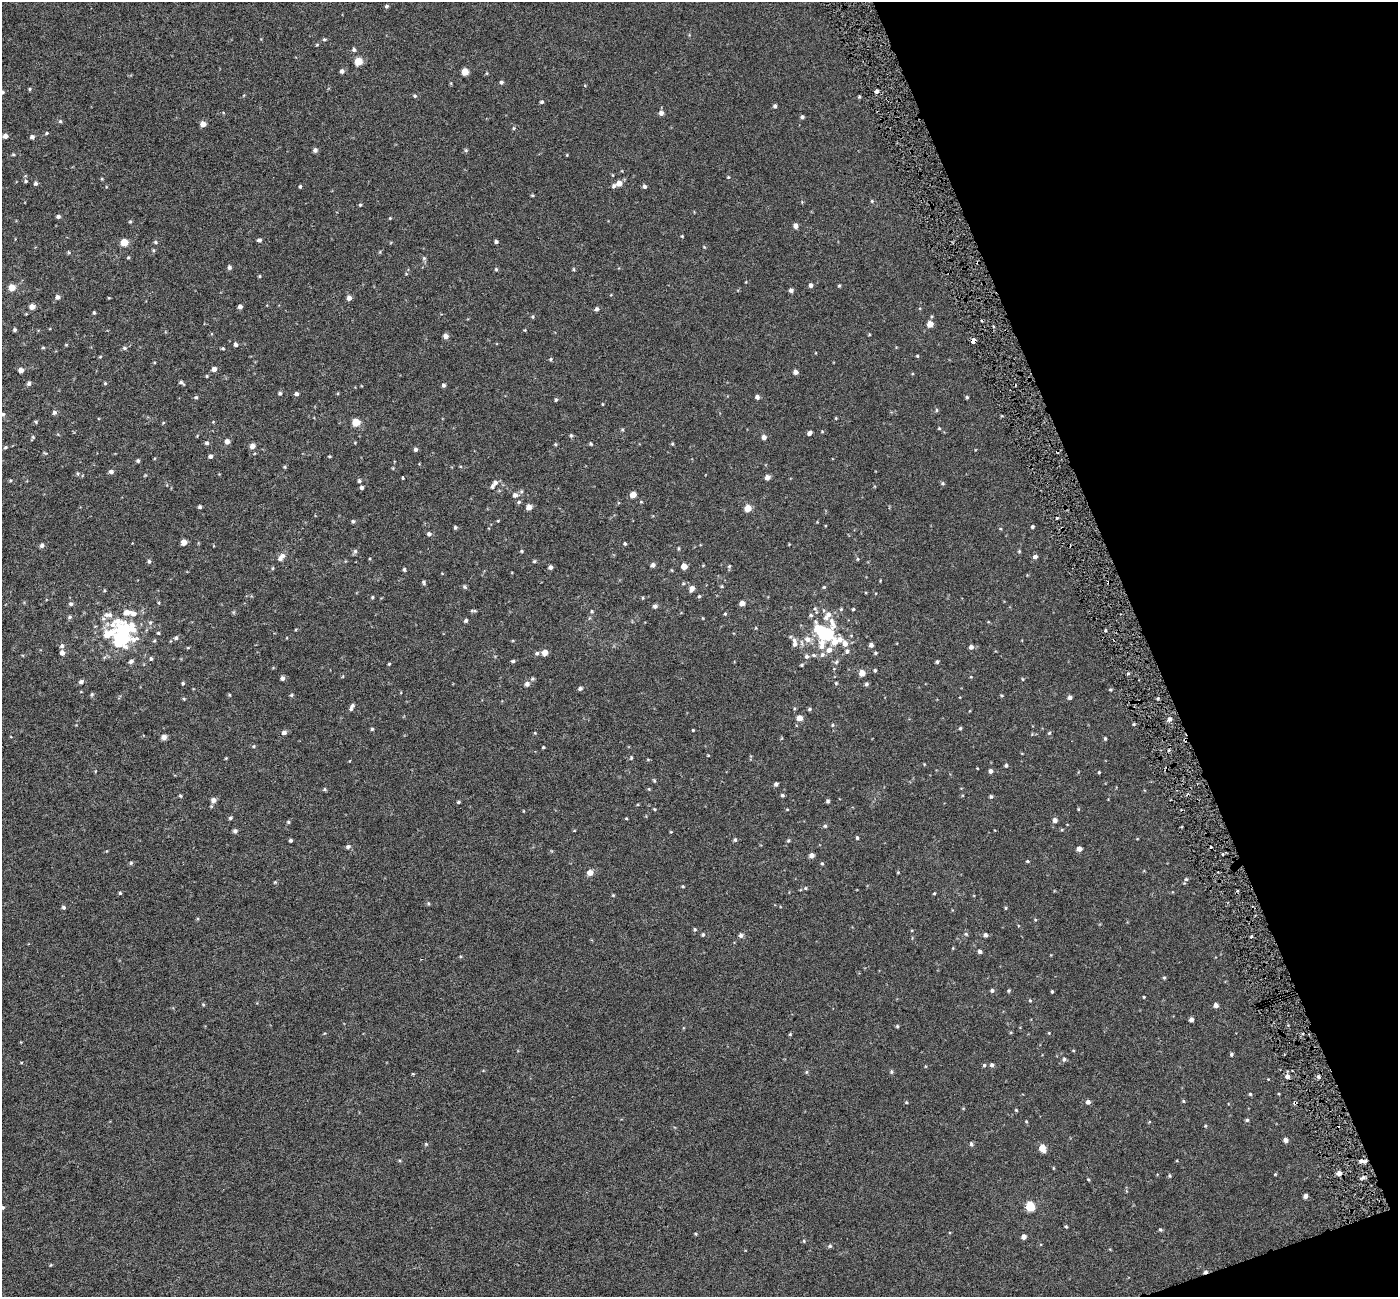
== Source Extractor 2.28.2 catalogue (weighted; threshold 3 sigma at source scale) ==
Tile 12 of 4 x 4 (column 4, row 3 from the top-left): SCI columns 4192-5587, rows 1437-2731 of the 5589 x 5407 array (HDU 1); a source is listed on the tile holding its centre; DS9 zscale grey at full resolution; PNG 1400 x 1299 px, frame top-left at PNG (2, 2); no overlay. Shown black and unused: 19% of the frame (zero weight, under 3 of 6 exposures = <1% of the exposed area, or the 3 px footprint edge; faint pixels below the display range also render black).
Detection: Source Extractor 2.28.2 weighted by HDU 2 'WHT'; one run over the whole footprint, this tile lists its part. Background -4.04e-04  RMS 0.0024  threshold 0.00972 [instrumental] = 3 sigma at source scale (4.09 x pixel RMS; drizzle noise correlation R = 1.36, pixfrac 0.8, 0.0396/0.0396 arcsec/px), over >= 5 px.
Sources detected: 349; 4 inside a brighter object's white glare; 5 cosmic-ray / hot-pixel residue — not listed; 13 inside a brighter listed object's ellipse — not listed separately; the other 327 listed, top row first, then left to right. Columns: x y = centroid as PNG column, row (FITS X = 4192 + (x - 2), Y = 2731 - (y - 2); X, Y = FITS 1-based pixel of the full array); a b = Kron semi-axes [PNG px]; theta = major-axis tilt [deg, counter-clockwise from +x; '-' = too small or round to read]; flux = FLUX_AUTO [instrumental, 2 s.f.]
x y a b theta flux
387 6 5 4 - 0.33
324 39 5 4 - 0.26
317 45 5 3 - 0.17
354 49 5 5 - 0.39
358 61 5 5 - 5.3
342 71 5 5 - 0.55
465 72 5 5 - 3.1
501 82 5 4 - 0.38
30 89 5 3 - 0.19
877 91 4 3 - 0.73
2 92 5 4 - 0.25
415 96 5 4 - 0.28
859 97 4 3 - 0.24
542 102 4 4 - 0.34
775 106 4 4 - 0.43
661 113 5 5 - 0.77
802 117 4 4 - 0.44
60 121 5 4 - 0.26
203 124 5 5 - 1.4
514 128 5 4 - 0.25
47 133 5 4 - 0.22
5 136 4 4 - 0.83
32 137 5 4 - 0.59
315 150 5 5 - 0.57
466 150 6 4 45 0.27
13 154 4 4 - 0.21
728 177 4 4 - 0.19
26 181 5 4 - 0.28
35 183 5 5 - 0.39
619 183 5 5 - 1.7
300 186 3 3 - 0.26
614 186 5 5 - 0.4
645 186 5 4 - 0.47
872 201 5 4 - 0.23
360 205 4 4 - 0.2
58 216 5 4 - 0.51
390 218 3 3 - 0.16
130 222 5 3 - 0.21
795 226 5 4 - 0.97
682 236 3 3 - 0.17
259 240 5 4 - 0.42
124 242 5 5 - 3.8
155 242 5 4 - 0.29
496 242 4 3 - 0.43
704 247 4 3 - 0.17
153 250 5 3 - 0.22
69 252 5 3 - 0.19
424 258 5 5 - 0.32
229 267 6 5 - 0.49
496 269 5 4 - 0.24
573 269 5 3 - 0.21
259 276 4 3 - 0.21
811 285 5 4 - 0.59
839 285 5 3 - 0.21
12 288 5 5 - 2.8
791 290 5 4 - 0.58
57 297 5 5 - 0.63
109 298 4 3 - 0.16
349 298 5 4 - 1
32 307 5 5 - 1.1
240 307 4 4 - 0.64
596 309 4 4 - 0.51
94 313 4 3 - 0.24
533 317 5 3 - 0.23
930 324 5 4 - 2.1
14 330 4 4 - 0.32
525 330 3 3 - 0.17
869 334 5 3 - 0.16
446 336 5 5 - 1
973 341 4 4 - 1.9
236 344 5 4 - 0.47
66 345 5 3 - 0.17
43 347 5 3 - 0.23
124 348 6 4 -21 0.34
223 348 5 3 - 0.21
917 356 4 3 - 0.21
100 357 5 3 - 0.18
550 359 5 4 - 0.25
214 369 5 5 - 0.83
21 370 5 4 - 1.1
795 372 4 4 - 0.89
207 376 5 3 - 0.18
181 382 7 4 -25 0.38
29 383 6 5 - 0.47
105 383 4 4 - 0.22
443 385 5 4 - 0.42
280 393 4 4 - 0.35
296 394 5 4 - 0.52
196 397 5 4 - 0.29
757 397 4 4 - 0.71
967 397 4 3 - 0.29
556 400 5 4 - 0.26
603 404 4 3 - 0.16
936 410 5 3 - 0.24
54 412 5 5 - 0.54
3 414 5 5 - 0.33
836 418 5 3 - 0.17
36 422 5 3 - 0.21
356 422 5 5 - 4.6
939 428 5 3 - 0.19
809 433 5 4 - 0.61
571 435 6 4 -69 0.31
33 437 5 4 - 0.25
764 437 5 5 - 0.85
227 441 5 5 - 0.97
207 443 6 5 - 0.42
555 444 4 4 - 0.23
591 444 4 4 - 0.25
252 446 5 5 - 1.1
5 447 5 4 - 0.26
415 449 5 5 - 0.43
210 456 5 4 - 0.51
329 456 5 3 - 0.18
138 461 5 4 - 0.33
285 467 5 4 - 0.23
111 471 5 4 - 0.6
78 473 6 4 -72 0.29
767 477 5 4 - 1.1
402 478 3 2 - 0.27
359 481 5 4 - 0.35
495 483 7 6 - 0.64
942 483 5 5 - 0.28
362 487 4 4 - 0.5
515 495 6 6 - 0.75
633 495 5 5 - 1.8
519 502 6 4 24 0.33
200 507 4 4 - 0.37
529 507 5 4 - 1.7
748 508 5 5 - 3.2
1057 518 2 2 - 0.23
353 521 4 4 - 0.32
498 521 4 3 - 0.16
455 527 4 4 - 0.36
1032 527 4 4 - 0.4
429 534 5 5 - 0.53
184 542 5 4 - 1.8
625 543 4 4 - 0.29
42 545 5 5 - 0.57
355 551 6 5 - 0.43
522 551 4 4 - 0.23
1019 551 5 4 - 0.21
281 557 11 6 49 1.1
1035 557 5 5 - 0.62
857 559 5 3 - 0.2
149 561 5 4 - 0.36
534 561 5 4 - 0.24
653 565 5 5 - 0.61
684 566 5 4 - 1.9
729 566 4 3 - 0.19
550 567 4 4 - 0.6
273 568 5 3 - 0.21
404 569 4 3 - 0.33
424 582 5 4 - 0.33
722 586 5 3 - 0.19
464 587 6 5 - 0.32
824 587 4 4 - 0.21
692 589 7 5 65 1
699 596 4 4 - 0.25
372 597 4 4 - 0.21
742 603 4 4 - 1.2
71 604 5 5 - 0.43
655 606 5 5 - 0.6
815 608 5 4 - 0.27
853 609 4 3 - 0.21
473 611 9 3 0 0.31
592 611 4 4 - 0.22
127 612 7 7 - 1.3
725 614 4 4 - 0.2
108 615 14 7 -4 1.2
811 615 5 5 - 0.32
70 617 6 4 22 0.33
703 618 4 3 - 0.14
466 620 4 4 - 0.38
118 621 72 15 -23 8.2
1105 630 4 2 - 0.24
158 633 4 3 - 0.22
121 638 32 15 -15 8.4
176 638 6 5 - 0.44
807 639 8 7 - 1.3
845 643 8 6 -57 1.2
795 644 7 7 - 0.88
822 645 49 14 78 5.9
871 645 4 4 - 0.77
62 646 6 5 - 0.49
971 647 5 5 - 0.7
847 651 5 5 - 0.54
62 653 5 5 - 0.85
537 653 5 5 - 0.37
544 653 5 5 - 1.8
875 653 4 4 - 0.25
151 659 5 4 - 0.35
131 661 6 5 - 0.54
513 661 5 3 - 0.33
937 662 4 3 - 0.37
389 664 4 3 - 0.21
802 665 5 4 - 0.23
875 670 4 3 - 0.27
862 673 5 5 - 1.9
1128 673 4 3 - 0.28
282 678 5 4 - 0.62
1022 679 5 3 - 0.19
81 682 6 5 - 0.55
183 683 4 4 - 0.28
836 683 4 4 - 0.2
527 684 6 5 - 0.72
866 684 5 5 - 0.38
580 688 5 4 - 0.46
1110 689 4 4 - 0.23
92 694 5 5 - 0.27
230 695 5 3 - 0.18
291 695 5 5 - 0.25
1070 697 5 4 - 0.57
184 699 4 4 - 0.22
352 706 5 5 - 0.38
809 709 5 4 - 0.26
799 718 5 5 - 2
1169 719 5 4 - 0.9
1134 724 4 3 - 0.23
832 725 5 3 - 0.21
960 728 4 3 - 0.27
372 729 4 4 - 0.27
693 730 3 3 - 0.17
284 732 5 5 - 0.65
1049 733 5 4 - 0.24
164 737 5 5 - 1.2
1105 738 4 3 - 0.26
254 746 5 3 - 0.19
543 747 3 3 - 0.22
708 755 4 3 - 0.14
631 757 5 4 - 0.23
1006 765 4 4 - 0.31
977 768 3 2 - 0.12
990 771 5 4 - 0.66
1099 772 3 3 - 0.19
654 780 5 4 - 0.23
776 784 4 4 - 0.51
324 789 5 3 - 0.25
782 795 5 4 - 0.31
180 796 5 4 - 0.23
991 796 5 4 - 0.3
214 800 5 5 - 0.97
828 801 4 3 - 0.37
458 802 4 3 - 0.29
654 809 4 3 - 0.2
1078 809 5 3 - 0.17
230 818 5 4 - 0.32
626 818 4 3 - 0.17
1055 820 5 5 - 0.85
288 822 5 4 - 0.24
825 826 5 4 - 0.34
235 831 5 5 - 0.48
857 838 4 4 - 0.27
290 840 3 3 - 0.34
735 840 5 5 - 0.31
788 840 5 4 - 0.29
348 847 6 5 - 0.45
1079 849 4 4 - 1.2
811 855 5 5 - 0.94
1027 861 4 4 - 0.23
131 863 6 5 - 0.26
822 863 4 4 - 0.24
590 872 5 5 - 1.8
1186 879 5 4 - 0.27
275 882 5 4 - 0.2
683 887 5 3 - 0.19
805 888 4 4 - 0.22
120 893 4 4 - 0.24
934 893 3 3 - 0.18
613 895 4 4 - 0.19
428 903 6 3 -71 0.21
63 907 5 4 - 0.32
1005 908 5 3 - 0.21
695 929 4 3 - 0.26
703 934 4 3 - 0.29
966 934 5 3 - 0.23
741 935 5 5 - 0.59
985 935 5 4 - 0.54
1251 937 4 3 - 0.2
980 951 5 4 - 0.59
1164 978 4 4 - 0.24
992 990 5 5 - 0.41
1009 991 5 4 - 0.25
1052 991 3 3 - 0.23
1144 997 3 3 - 0.17
1030 1000 5 4 - 0.22
203 1005 5 3 - 0.21
1216 1005 4 4 - 1
1191 1019 4 4 - 0.8
897 1026 4 4 - 0.26
790 1034 4 4 - 0.19
1231 1054 4 4 - 0.32
1064 1059 6 4 75 0.4
984 1065 4 4 - 0.27
992 1065 5 5 - 0.45
806 1072 5 4 - 0.25
891 1072 6 5 - 0.32
413 1074 4 3 - 0.18
1287 1076 5 5 - 0.86
1318 1077 5 4 - 0.36
1250 1094 5 4 - 0.21
1183 1101 4 4 - 0.22
906 1102 4 4 - 0.2
1088 1102 5 4 - 0.73
1295 1103 4 4 - 0.35
1016 1110 4 3 - 0.18
1247 1120 4 4 - 0.34
1026 1121 4 3 - 0.16
1205 1126 4 4 - 0.22
1285 1140 4 4 - 0.92
426 1144 5 5 - 0.25
971 1144 6 4 -71 0.36
1042 1148 6 5 - 2.8
1362 1161 7 4 3 0.91
1053 1168 4 3 - 0.16
1339 1173 4 4 - 1.4
1275 1174 4 3 - 0.18
1169 1176 5 4 - 0.28
1363 1177 5 5 - 0.5
1088 1179 5 3 - 0.17
1305 1196 4 4 - 0.84
1030 1206 5 5 - 8.6
2 1207 5 5 - 0.32
1066 1226 4 4 - 0.24
1160 1229 5 4 - 0.28
1024 1237 4 4 - 0.91
804 1241 5 4 - 0.22
830 1246 5 5 - 0.29
Overlapping masked pixels (flux is a lower limit): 3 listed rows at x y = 973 341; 1295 1103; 1362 1161
Isophote crosses this tile's border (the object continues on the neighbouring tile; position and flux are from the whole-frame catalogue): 3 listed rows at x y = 2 92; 3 414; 2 1207